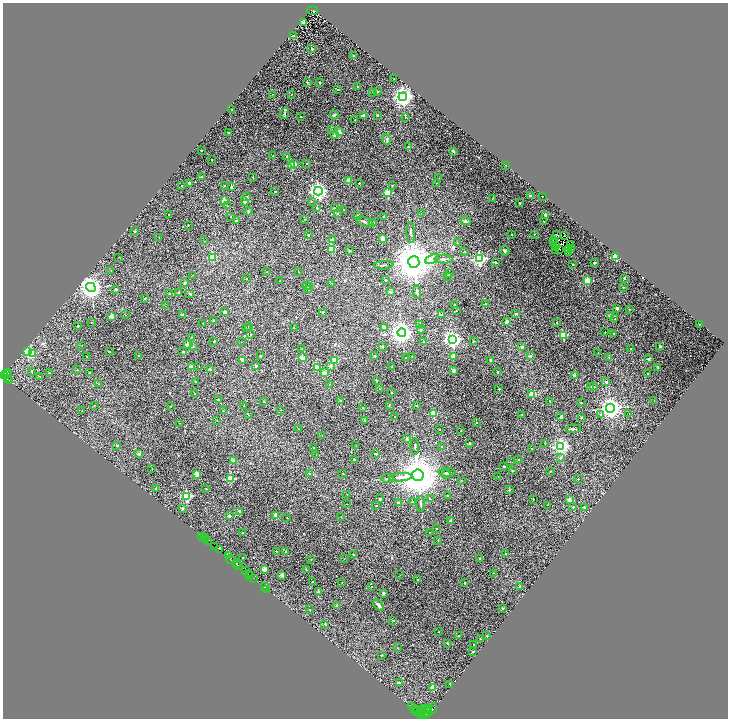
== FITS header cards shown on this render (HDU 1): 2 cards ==
NAXIS1  =                 1451
NAXIS2  =                 1432

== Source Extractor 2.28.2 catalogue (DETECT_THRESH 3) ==
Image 1451 x 1432 px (HDU 1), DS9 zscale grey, zoomed out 1/2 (1 PNG px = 2 x 2 image px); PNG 730 x 720 px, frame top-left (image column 2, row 1431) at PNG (3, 3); each listed source drawn as its Kron ellipse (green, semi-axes under 4 px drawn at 4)
Background 0.437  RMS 0.027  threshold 0.0799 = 3 sigma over >= 5 px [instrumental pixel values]
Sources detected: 491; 87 cannot appear on this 1/2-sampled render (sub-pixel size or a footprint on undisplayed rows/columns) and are neither listed nor drawn; the other 404 listed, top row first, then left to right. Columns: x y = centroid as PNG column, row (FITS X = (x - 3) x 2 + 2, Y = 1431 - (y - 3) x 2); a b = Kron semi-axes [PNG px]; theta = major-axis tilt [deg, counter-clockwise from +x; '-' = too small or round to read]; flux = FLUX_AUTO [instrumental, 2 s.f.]
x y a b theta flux
313 11 5 3 - 160
304 23 4 3 - 14
293 36 2 2 - 9.7
312 49 2 2 - 12
353 55 2 2 - 7.9
394 79 2 1 - 3.1
320 82 2 2 - 6.9
307 83 3 2 - 3.1
358 87 2 2 - 5.8
338 90 2 2 - 6.6
373 92 2 2 - 3.4
378 92 2 2 - 3.3
272 94 2 1 - 1.8
291 94 2 2 - 3.3
403 97 4 4 - 3100
232 110 2 2 - 10
284 113 6 3 57 7.3
334 115 4 3 - 6
363 115 2 2 - 51
378 115 2 2 - 8.9
301 116 2 2 - 3.8
405 118 3 2 - 1.6
355 120 2 2 - 4.5
332 130 3 3 - 4.6
339 132 3 2 - 32
228 133 2 2 - 13
335 135 2 2 - 19
386 139 5 3 - 8.3
409 146 2 2 - 16
201 150 2 2 - 3.8
453 151 3 2 - 30
273 156 2 2 - 4.8
287 156 3 3 - 6.4
212 159 2 2 - 8.8
295 163 3 2 - 16
307 164 2 2 - 6.3
292 165 2 2 - 170
506 165 2 2 - 2.5
201 177 2 2 - 27
253 177 2 2 - 5.8
439 178 2 2 - 2
348 180 2 2 - 53
190 183 3 2 - 5.7
359 183 2 2 - 7.1
436 183 2 1 - 2.5
181 185 2 2 - 3.4
225 185 2 1 - 3.4
392 185 2 2 - 4.2
231 187 2 2 - 14
275 191 2 2 - 7.6
318 191 4 4 - 2000
388 193 3 3 - 180
530 196 2 2 - 44
542 196 2 1 - 3.4
247 197 2 2 - 19
493 198 2 2 - 2.9
224 201 3 2 - 110
311 201 2 2 - 4.7
245 202 2 2 - 34
520 203 2 2 - 7.5
228 206 2 2 - 2.5
317 208 2 2 - 14
334 208 2 2 - 5.6
344 209 2 2 - 3.6
248 211 4 3 - 6.2
338 213 2 2 - 6.3
421 213 2 1 - 1.3
169 215 2 2 - 7.8
546 215 3 2 - 22
358 216 2 2 - 21
384 216 2 2 - 4.5
231 217 2 1 - 2.5
305 219 2 2 - 4.1
236 221 2 2 - 16
466 221 5 3 - 8.2
544 221 2 2 - 3.7
365 222 9 3 -17 11
373 222 2 2 - 17
188 225 2 2 - 7
135 231 2 2 - 10
411 233 10 2 -87 7.9
534 234 2 1 - 2.8
556 234 3 1 - 2.8
308 235 2 2 - 6.4
512 235 2 2 - 2.4
565 235 3 2 - 5.5
159 238 2 1 - 1.1
383 238 3 2 - 26
332 239 2 2 - 16
553 240 2 1 - 1.8
204 241 2 2 - 2.3
554 242 3 1 - 3.3
457 243 2 2 - 1.9
571 244 2 2 - 2.9
556 245 2 1 - 2.6
331 249 2 2 - 130
571 249 2 2 - 12
556 250 2 1 - 2.7
560 250 2 1 - 2.5
568 250 3 1 - 5
349 251 2 2 - 10
505 251 5 4 - 9.5
464 252 2 2 - 3.6
568 253 2 1 - 1.7
616 256 3 2 - 160
119 257 2 1 - 1.5
212 257 3 3 - 200
432 259 7 4 27 81
444 259 9 3 -2 12
479 259 4 4 - 910
414 262 6 6 - 22000
495 262 2 2 - 19
594 263 2 2 - 12
573 264 2 2 - 7
384 265 10 2 4 8.4
111 270 2 2 - 1.5
267 272 2 2 - 2
299 272 2 2 - 1.7
449 274 2 2 - 7
193 275 2 1 - 1.5
447 276 2 2 - 2.5
624 278 2 2 - 15
247 279 2 2 - 5
385 280 2 2 - 7
280 281 2 1 - 2.7
587 281 3 2 - 110
185 283 2 2 - 22
332 283 2 2 - 1.7
307 286 2 2 - 5.8
309 286 2 2 - 57
91 287 5 4 - 4300
623 287 2 2 - 4.4
116 290 2 2 - 15
309 290 3 3 - 4.3
179 292 2 2 - 22
390 292 2 2 - 34
417 292 6 2 -82 5.3
170 294 2 2 - 25
190 294 3 3 - 4.3
145 299 3 2 - 3.9
485 303 2 2 - 6.2
455 305 2 2 - 20
165 306 2 2 - 1.2
617 308 2 2 - 25
629 309 2 2 - 3.8
456 311 2 2 - 2
225 312 2 2 - 41
323 312 2 2 - 11
516 314 3 2 - 7.4
126 315 2 2 - 1.6
182 315 2 2 - 21
442 315 3 3 - 3.2
610 315 2 2 - 41
112 317 2 2 - 70
615 319 2 2 - 4.5
214 320 2 2 - 3.3
91 322 2 1 - 3.3
507 322 2 2 - 48
203 323 2 2 - 2.7
557 323 2 2 - 3.4
699 324 2 2 - 6.3
420 325 2 2 - 30
78 326 2 2 - 12
249 326 2 2 - 3.2
246 327 2 2 - 1.8
294 328 2 2 - 1.6
384 328 2 2 - 41
421 329 4 3 - 6
605 332 2 1 - 2.7
402 333 4 4 - 4800
614 333 3 3 - 5.6
251 334 2 2 - 2.2
563 335 3 3 - 220
191 337 2 1 - 2.5
453 339 4 4 - 1600
214 341 2 2 - 5.5
473 341 3 2 - 2.4
241 342 2 2 - 2.4
424 342 2 2 - 2
82 345 2 1 - 1.3
187 345 2 2 - 33
382 346 2 2 - 15
660 346 2 2 - 16
193 347 2 2 - 2.9
522 347 2 2 - 33
302 349 2 2 - 1.5
630 349 2 2 - 4.1
28 351 4 3 - 340
183 351 2 2 - 4.6
110 352 2 2 - 2.2
32 353 3 3 - 120
598 353 2 2 - 1.6
87 356 2 1 - 1.8
139 356 2 2 - 17
260 356 2 2 - 6
375 356 2 2 - 21
412 356 2 1 - 3.2
453 356 2 2 - 58
530 356 2 2 - 30
609 357 4 3 - 4.9
302 358 2 2 - 75
405 358 2 2 - 3.9
648 359 2 2 - 26
243 360 3 2 - 34
491 360 2 2 - 21
335 361 3 2 - 160
191 366 2 2 - 34
256 366 2 2 - 36
330 366 2 2 - 23
392 366 3 2 - 2.6
199 367 2 1 - 1.5
317 367 2 2 - 75
658 367 2 2 - 13
210 369 2 2 - 17
77 370 2 1 - 2.6
453 370 4 3 - 7.6
32 371 2 2 - 4.1
90 372 2 2 - 11
497 372 2 2 - 7.6
8 373 3 2 - 290
49 373 2 2 - 4.6
324 373 2 2 - 43
6 374 4 2 - 430
647 374 2 2 - 5.3
4 375 3 2 - 450
575 375 2 2 - 53
40 376 2 2 - 4.5
7 379 4 2 - 150
377 380 2 2 - 6.7
9 381 3 2 - 340
195 381 2 2 - 5.2
606 382 2 2 - 14
98 384 2 2 - 2.4
329 384 2 2 - 3
593 386 2 2 - 9.4
591 387 3 2 - 4.3
380 389 3 2 - 2.6
499 389 2 2 - 6.8
391 393 3 2 - 3
195 394 2 2 - 1.5
532 394 3 2 - 150
218 400 2 2 - 9.6
654 400 2 1 - 2.7
341 401 2 2 - 17
550 401 2 1 - 3.9
264 402 2 2 - 3
581 403 2 2 - 3.3
94 405 2 2 - 1.7
244 405 2 2 - 2
389 405 4 2 - 3.1
416 405 2 2 - 9.3
170 406 2 2 - 3.3
362 408 2 2 - 4.6
610 408 4 4 - 3700
280 410 2 1 - 2.8
82 411 2 1 - 3.1
223 411 2 2 - 2.1
433 413 3 2 - 150
601 414 4 3 - 8.2
629 414 2 2 - 2.5
249 415 2 2 - 1.9
522 415 2 2 - 2.1
394 417 2 2 - 4.4
561 417 3 2 - 24
581 417 2 2 - 9.2
364 420 3 3 - 4.3
217 421 2 2 - 2.5
476 422 2 2 - 6.2
179 423 2 1 - 1.3
299 429 2 1 - 1.7
440 429 2 2 - 3.2
573 429 8 3 2 8
460 431 2 2 - 1.7
322 435 2 1 - 2.7
407 439 2 2 - 36
470 443 2 2 - 24
545 443 3 2 - 2.4
117 445 2 2 - 7
356 446 2 1 - 2
415 446 8 2 -87 6
561 446 4 4 - 1400
442 447 2 2 - 12
314 448 2 2 - 9
531 448 2 2 - 2.3
139 454 2 2 - 21
376 454 2 2 - 22
316 455 2 1 - 1.4
560 458 3 3 - 7.6
354 460 2 2 - 9.2
519 460 2 2 - 4.9
233 461 2 2 - 39
510 462 2 2 - 1.8
504 466 2 2 - 11
152 469 2 2 - 2.2
512 471 2 2 - 6.2
550 471 2 2 - 5.2
447 472 8 2 0 6.7
197 474 2 2 - 86
309 474 2 2 - 24
343 474 2 2 - 2.1
446 474 4 3 - 7.8
418 475 6 5 - 21000
498 476 2 2 - 1.5
401 477 11 3 4 26
387 478 6 2 1 5.4
230 479 3 3 - 220
578 479 2 2 - 3.8
461 481 2 1 - 1.8
156 488 2 2 - 6.8
206 489 2 2 - 3.7
509 490 2 2 - 11
347 494 2 1 - 2.1
448 495 2 2 - 8.4
187 496 3 3 - 400
380 499 2 2 - 17
430 499 2 2 - 5.2
533 499 2 2 - 5.7
569 500 2 2 - 48
413 502 3 3 - 4.4
398 503 2 2 - 14
347 504 2 1 - 1.5
421 504 8 2 -87 6.2
547 505 2 1 - 1.1
376 506 2 1 - 2.8
573 507 2 2 - 9.1
585 507 2 2 - 6
183 508 2 2 - 11
240 511 2 2 - 29
229 516 2 2 - 30
276 516 2 2 - 58
287 517 2 2 - 1.7
341 517 2 1 - 2.4
451 520 2 2 - 22
436 529 2 1 - 2.4
429 532 2 1 - 1.4
243 533 2 1 - 1.9
202 536 2 1 - 41
204 537 2 1 - 12
205 539 2 1 - 15
208 541 3 1 - 130
438 541 2 2 - 2.6
215 546 2 2 - 140
220 549 3 2 - 52
276 551 2 2 - 7.1
286 552 2 2 - 23
506 554 2 2 - 12
353 555 2 2 - 17
228 556 2 2 - 530
243 557 2 2 - 4.1
480 558 2 2 - 20
230 559 4 2 - 310
311 559 2 1 - 2.6
344 559 2 1 - 1.2
237 563 2 2 - 420
238 565 2 2 - 170
306 569 2 2 - 1.5
264 570 2 2 - 54
245 571 2 2 - 410
493 573 2 1 - 1.4
248 574 2 1 - 530
250 575 2 1 - 330
282 575 2 2 - 54
400 575 2 2 - 1.3
254 578 4 1 - 16
417 579 2 2 - 5.8
313 582 2 2 - 4.5
342 582 2 2 - 1.8
465 583 2 2 - 8.3
372 586 2 2 - 2.8
520 586 2 2 - 22
264 587 2 1 - 3.8
267 589 2 1 - 28
318 592 2 2 - 28
384 593 2 2 - 28
378 605 7 3 -47 14
337 606 2 2 - 23
502 608 2 2 - 16
310 610 2 1 - 2.4
392 620 2 2 - 2.4
325 624 2 2 - 13
439 632 2 1 - 2.7
459 636 2 2 - 27
487 636 2 2 - 5.4
480 639 2 2 - 3.4
447 643 2 2 - 12
474 645 2 2 - 11
397 648 2 1 - 1.4
473 651 2 2 - 16
381 655 2 2 - 4
399 683 2 2 - 9.3
450 684 2 2 - 6
433 687 2 2 - 68
411 707 2 1 - 120
415 709 2 2 - 720
423 709 3 2 - 400
432 709 6 3 55 450
428 710 4 2 - 330
417 711 5 2 - 560
421 711 4 2 - 360
427 712 4 2 - 760
420 714 3 3 - 320
424 714 4 1 - 270
427 715 4 1 - 180
423 716 2 1 - 170
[87 sub-pixel or undisplayed-footprint detections neither listed nor drawn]